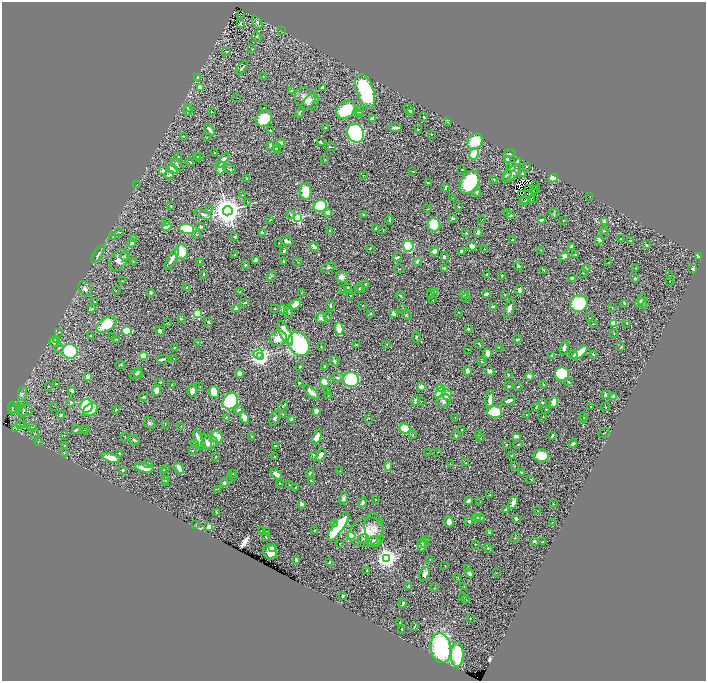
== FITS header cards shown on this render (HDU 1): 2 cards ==
NAXIS1  =                 1408
NAXIS2  =                 1357

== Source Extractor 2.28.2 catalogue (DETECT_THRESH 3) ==
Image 1408 x 1357 px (HDU 1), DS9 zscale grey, zoomed out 1/2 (1 PNG px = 2 x 2 image px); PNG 708 x 683 px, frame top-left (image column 1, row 1357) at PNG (2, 2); each listed source drawn as its Kron ellipse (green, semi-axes under 4 px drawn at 4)
Background 0.884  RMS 0.029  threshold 0.0866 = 3 sigma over >= 5 px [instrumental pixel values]
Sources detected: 632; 54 cannot appear on this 1/2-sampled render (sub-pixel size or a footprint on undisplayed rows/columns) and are neither listed nor drawn; of the other 578, the 500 brightest by FLUX_AUTO listed and drawn (78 fainter detections omitted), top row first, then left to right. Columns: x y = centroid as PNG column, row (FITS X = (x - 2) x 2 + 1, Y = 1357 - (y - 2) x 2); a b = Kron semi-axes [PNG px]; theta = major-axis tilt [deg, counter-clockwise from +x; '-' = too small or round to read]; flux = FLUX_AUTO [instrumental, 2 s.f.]
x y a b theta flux
241 14 2 1 - 6.6
257 22 7 4 -56 13
240 24 2 2 - 56
281 31 2 2 - 2.1
257 37 5 3 - 6.5
252 49 4 2 - 3.1
226 51 4 2 - 4.5
242 68 7 3 50 11
263 76 2 2 - 2.4
197 77 4 3 - 11
201 87 4 3 - 49
323 87 3 2 - 27
291 90 3 3 - 6.4
365 91 18 8 -70 660
237 98 2 1 - 5.1
306 98 12 10 -31 59
309 102 9 5 49 21
187 107 3 3 - 3.8
264 107 2 1 - 2.4
409 109 6 3 -46 15
188 110 5 3 - 9.2
346 110 11 7 34 310
359 111 5 4 - 21
211 112 2 2 - 3.7
411 112 3 2 - 3.9
299 113 6 2 57 5.2
360 115 3 3 - 22
424 117 2 2 - 8.3
264 118 9 7 42 180
373 118 2 2 - 43
447 122 3 2 - 3.6
326 128 3 2 - 4.1
395 128 7 2 1 24
418 129 2 2 - 3.8
210 130 6 2 -49 17
270 130 2 2 - 4.8
356 133 9 8 - 1200
431 134 2 2 - 5.8
183 136 3 1 - 4.4
207 137 3 2 - 2.5
475 141 8 7 - 190
320 142 3 2 - 10
280 143 4 3 - 23
270 146 3 3 - 16
330 147 5 2 - 4.8
277 148 4 3 - 5.8
277 150 3 2 - 5
214 152 2 2 - 3.1
510 153 6 3 10 11
474 154 6 4 63 290
179 156 3 3 - 5.6
197 156 3 2 - 2.8
200 156 3 3 - 2.5
325 159 3 2 - 3.1
508 159 3 3 - 27
222 160 9 4 49 37
190 162 4 2 - 4.3
518 162 3 3 - 27
177 165 7 4 -42 9.9
511 167 5 4 - 13
526 167 3 2 - 3.8
221 168 6 4 69 130
173 169 5 4 - 55
230 169 7 3 -26 8.1
462 169 2 2 - 2.9
163 171 3 3 - 23
413 171 3 2 - 3.1
512 173 11 5 47 31
523 173 3 3 - 5.4
169 175 5 3 - 9.4
363 175 2 2 - 2.3
507 175 6 3 60 5.7
553 178 5 3 - 120
247 179 3 3 - 6.2
494 179 3 2 - 5.3
470 182 12 8 57 400
428 183 4 2 - 5.9
137 184 3 2 - 2.1
536 186 2 1 - 2.9
445 188 4 2 - 11
529 188 3 1 - 2.7
534 189 2 2 - 4.4
536 189 2 1 - 2.6
305 191 8 6 -89 150
477 192 4 3 - 9.4
522 194 2 1 - 3.4
242 195 2 2 - 3.4
590 196 2 1 - 2.2
453 198 3 1 - 2.2
533 198 2 1 - 3.1
524 199 2 1 - 6.9
531 199 2 1 - 4.9
248 202 3 2 - 3.3
524 202 3 2 - 6
171 206 2 2 - 4.6
320 206 7 6 - 580
459 207 2 2 - 6.2
428 209 2 1 - 2.4
209 210 3 2 - 2.2
228 211 5 5 - 12000
328 213 4 3 - 48
508 213 2 2 - 2.5
554 213 5 2 - 3.9
203 214 9 4 -19 15
291 214 4 3 - 6.2
363 214 4 2 - 5.8
510 215 4 3 - 15
298 218 3 3 - 970
453 218 4 3 - 6.8
270 220 3 2 - 3.3
390 220 4 2 - 13
481 220 2 1 - 2.7
541 220 3 3 - 16
166 221 4 3 - 3.6
564 221 3 1 - 4.3
604 222 3 3 - 39
434 225 6 6 - 270
167 226 4 3 - 91
201 227 4 3 - 9.4
375 228 2 2 - 8.7
187 229 7 5 -10 340
383 229 2 2 - 2.3
330 230 3 2 - 4.4
604 231 4 2 - 3.3
119 232 4 2 - 3.6
478 232 4 3 - 23
262 233 3 3 - 16
466 233 3 2 - 2.1
196 235 4 3 - 4.7
113 237 3 2 - 2.3
235 237 3 2 - 10
134 238 4 3 - 24
512 239 2 2 - 6.2
621 239 3 2 - 3.3
599 240 5 3 - 30
287 241 6 3 -18 18
631 241 2 2 - 5.3
132 243 4 3 - 19
279 243 2 1 - 2.4
646 245 2 2 - 9.4
408 246 5 5 - 550
472 246 5 4 - 23
571 246 3 2 - 15
314 247 5 3 - 36
370 248 3 2 - 7.1
484 249 2 2 - 2.9
540 250 2 2 - 2.9
284 251 4 2 - 8.9
434 251 5 3 - 36
462 251 3 2 - 18
181 252 7 6 - 140
98 254 10 3 55 14
575 254 2 2 - 4.5
234 255 2 2 - 3.2
125 256 5 4 - 11
564 256 5 3 - 42
698 256 3 3 - 47
444 257 3 2 - 20
397 258 5 2 - 17
172 259 13 3 60 42
119 260 11 8 58 40
255 260 4 3 - 14
199 261 3 2 - 5.7
418 261 3 3 - 22
133 262 3 2 - 3.3
283 262 4 2 - 5.3
298 262 4 2 - 4.3
609 263 3 2 - 2.7
245 265 4 2 - 6.4
518 266 5 3 - 11
328 268 8 3 22 11
444 268 2 2 - 12
636 268 3 2 - 3.1
693 268 3 3 - 9
399 269 5 3 - 5.4
587 269 4 3 - 4
544 270 4 2 - 3.4
583 273 2 2 - 2.2
203 274 3 2 - 4.5
487 274 3 3 - 4.6
670 275 2 1 - 26
271 276 6 3 61 8.4
502 276 3 2 - 6.1
342 277 6 5 - 34
572 278 3 2 - 9.8
635 278 4 3 - 8.8
123 281 2 2 - 2.9
670 281 2 1 - 2.3
365 284 2 2 - 4.5
348 287 3 2 - 6.2
187 288 3 3 - 21
359 288 4 2 - 4.6
85 289 8 6 -58 24
342 289 3 2 - 3.2
361 289 4 3 - 5.2
116 290 3 2 - 2.3
519 290 5 3 - 22
435 291 3 3 - 4.3
150 292 3 2 - 11
240 292 3 1 - 3.2
301 293 3 2 - 2.5
431 294 5 2 - 13
464 294 4 3 - 10
486 294 3 2 - 35
351 295 2 2 - 2.9
400 295 5 3 - 6.7
505 295 3 2 - 2.5
465 298 3 2 - 3.1
433 300 2 2 - 2.4
640 300 8 3 59 10
95 301 3 3 - 3.4
244 303 4 2 - 6.6
579 303 9 8 - 440
624 303 3 3 - 4.8
643 303 5 3 - 12
295 305 6 4 33 97
363 305 2 2 - 3.4
330 306 5 2 - 8.6
493 307 3 2 - 28
403 308 3 2 - 2.4
509 308 10 4 71 28
612 308 3 2 - 3
92 309 3 3 - 9.8
236 309 2 2 - 94
275 309 2 2 - 3
283 310 5 4 - 11
289 311 6 3 -85 7
458 312 2 1 - 2.7
197 314 3 3 - 640
371 314 3 2 - 4.7
394 314 4 3 - 34
407 315 5 3 - 5.1
328 317 2 2 - 2.4
321 318 5 5 - 20
590 318 2 2 - 4.7
181 319 3 3 - 8.2
168 322 3 2 - 2.2
208 322 4 2 - 7.7
614 323 4 3 - 150
627 323 3 1 - 2.4
106 324 11 6 34 210
593 324 3 1 - 2.2
339 329 6 3 -80 120
468 329 3 3 - 8.8
127 331 5 4 - 180
160 331 5 4 - 15
59 332 3 2 - 2.6
285 333 13 5 -64 160
614 334 2 2 - 3.8
91 335 3 3 - 4.8
113 336 3 2 - 3.6
416 337 5 4 - 8.4
278 338 9 7 17 67
56 339 4 4 - 29
116 339 2 2 - 4.3
517 339 5 3 - 7.3
54 342 5 4 - 9.6
197 342 2 2 - 3.3
299 344 13 10 -58 740
356 344 2 2 - 4.5
387 344 3 3 - 5
479 344 4 2 - 5.5
321 346 3 1 - 3.2
499 347 3 2 - 3.2
564 347 7 3 75 31
621 347 3 2 - 4.6
59 348 5 4 - 11
174 348 3 2 - 13
468 349 2 2 - 3.5
70 351 8 7 - 420
487 353 5 4 - 42
580 353 9 4 40 130
258 354 5 4 - 590
593 354 4 3 - 10
552 355 3 2 - 3.2
573 355 4 3 - 14
143 356 4 3 - 100
260 357 4 3 - 3400
163 359 6 2 12 14
174 359 3 2 - 4.3
334 361 5 3 - 10
481 362 4 3 - 4.9
120 365 4 2 - 3.3
324 366 2 2 - 4.3
300 367 2 2 - 5.7
467 371 5 3 - 21
490 371 5 4 - 25
136 373 7 3 41 34
240 373 4 3 - 25
139 374 4 3 - 11
562 374 7 7 - 270
508 375 3 2 - 4.9
529 376 4 4 - 28
88 377 4 3 - 51
337 377 6 3 -8 16
351 379 8 7 - 430
160 382 2 2 - 7
325 382 5 4 - 230
569 382 4 3 - 4.3
299 383 3 2 - 6.7
56 384 2 2 - 3.2
172 384 3 2 - 2.8
544 384 3 2 - 3.9
48 386 3 2 - 2.6
509 386 3 3 - 7.9
518 386 4 3 - 5.9
200 387 4 2 - 3.6
421 387 3 3 - 39
441 389 3 3 - 420
72 390 3 2 - 22
157 390 5 4 - 48
192 391 6 4 84 29
327 391 4 2 - 4.7
214 392 6 5 - 140
311 392 9 4 -43 36
440 392 6 4 38 190
22 394 7 4 79 14
447 395 6 4 -68 100
605 395 4 2 - 15
328 396 2 2 - 2.4
614 396 3 2 - 34
144 397 4 3 - 7.4
490 399 9 3 82 56
230 401 8 7 - 530
415 401 5 3 - 20
443 401 8 6 37 21
509 401 7 4 20 25
71 402 4 3 - 9.8
421 402 2 1 - 2.5
542 402 4 3 - 10
554 402 6 4 85 47
21 404 2 2 - 3.4
283 405 5 1 - 3.8
53 406 2 1 - 4
87 406 6 6 - 350
591 406 3 2 - 5.3
536 407 3 2 - 4.4
606 407 4 2 - 3.4
12 408 6 3 -83 7.5
15 409 5 3 - 8.8
116 409 2 2 - 3.7
25 410 7 6 - 24
91 410 8 5 33 81
239 410 5 3 - 7.9
546 410 3 2 - 3.8
316 411 3 2 - 66
23 412 5 2 - 8.2
494 412 8 6 -9 240
283 414 4 2 - 4.6
61 415 4 3 - 9
527 415 2 2 - 3.3
226 417 4 3 - 5.3
543 417 3 2 - 3.5
584 417 3 2 - 4.4
244 418 6 4 -65 61
275 418 8 4 67 19
369 418 4 2 - 2.7
455 418 2 1 - 2.2
291 419 3 3 - 36
584 419 2 2 - 3.1
149 423 6 5 - 13
21 424 4 2 - 5
24 424 2 1 - 13
165 425 3 2 - 2.1
181 426 2 1 - 3.1
32 427 4 3 - 7.2
16 428 3 2 - 2.8
405 428 5 5 - 140
461 429 2 1 - 3
76 430 4 2 - 24
83 430 3 2 - 3.2
85 430 3 2 - 3.4
34 433 3 2 - 2.4
604 433 6 2 33 3.4
479 434 3 1 - 2.6
413 435 4 3 - 4.4
552 435 4 2 - 11
64 436 3 2 - 2.8
252 436 3 2 - 3.8
455 436 4 2 - 5.3
516 436 2 2 - 61
125 437 4 2 - 4.1
217 437 7 5 -40 120
317 437 8 4 64 56
480 437 3 3 - 4.5
134 440 6 3 -29 12
199 440 11 3 -71 78
38 441 3 2 - 2.7
207 442 9 3 -66 19
195 443 2 2 - 8.9
209 443 8 7 - 39
507 444 2 2 - 8.3
518 444 5 2 - 4.3
573 444 4 3 - 15
65 446 3 2 - 3.3
275 446 3 2 - 4.9
192 451 4 3 - 5.7
438 452 2 2 - 3.3
64 453 4 4 - 6.2
119 453 2 2 - 6.2
427 453 3 2 - 2.2
314 455 3 2 - 21
321 455 6 4 61 47
512 455 3 2 - 3.4
216 456 2 2 - 2.4
275 456 2 1 - 2.7
541 456 7 6 - 190
111 458 9 4 -18 90
148 463 5 3 - 17
465 463 3 2 - 2.2
450 464 4 1 - 3
388 466 4 3 - 35
514 466 3 2 - 3.1
144 468 9 3 -11 140
179 468 6 3 -54 53
165 469 3 2 - 6.1
123 470 2 2 - 8.8
163 471 2 2 - 7.1
340 471 2 2 - 2.2
521 472 3 2 - 11
233 473 3 3 - 4.6
310 473 4 2 - 6.1
276 474 6 4 -37 28
233 477 3 2 - 3.7
165 479 3 2 - 25
531 479 4 2 - 3
311 481 3 2 - 7
165 483 3 2 - 3.3
224 483 4 3 - 13
279 483 2 2 - 3
289 485 2 1 - 2.4
295 488 3 2 - 5.3
218 489 3 2 - 3.5
490 495 2 2 - 2.7
343 498 6 4 73 16
376 499 2 1 - 2.4
469 501 3 3 - 35
363 502 5 3 - 13
480 502 2 2 - 2.2
513 503 7 3 68 48
301 504 3 3 - 20
553 504 2 2 - 2.7
506 509 4 3 - 11
538 511 2 2 - 2.3
216 512 3 2 - 7.5
477 517 3 2 - 4.3
480 518 5 2 - 17
516 519 4 2 - 11
469 521 3 3 - 7.9
449 522 5 4 - 33
334 523 4 3 - 14
552 523 2 2 - 2.1
196 525 2 2 - 2.8
338 526 17 5 54 360
209 527 4 4 - 32
374 529 17 9 -80 54
315 530 3 2 - 5.1
261 531 4 2 - 3.9
266 532 2 1 - 2.8
366 532 18 14 25 130
489 532 2 2 - 5.3
265 536 2 2 - 4.4
351 536 4 4 - 180
515 538 5 3 - 4.5
363 539 6 4 36 8.2
426 540 2 2 - 3
534 541 3 2 - 15
374 542 7 5 17 35
542 542 3 2 - 5
340 543 2 2 - 3.3
424 543 4 4 - 6.6
475 544 2 2 - 4.9
422 545 6 4 -84 16
272 548 4 3 - 8.4
488 548 5 3 - 10
270 552 8 6 -68 84
386 558 4 4 - 4200
430 559 2 1 - 3
297 561 3 2 - 15
330 563 3 3 - 31
445 566 2 2 - 3.8
468 569 3 2 - 6.8
367 570 2 2 - 6.1
470 573 4 3 - 27
496 573 4 2 - 3.2
425 574 7 4 71 40
458 577 3 2 - 3.3
409 586 3 2 - 24
464 586 2 2 - 6.3
434 588 4 3 - 4.8
342 596 3 2 - 9
462 596 3 2 - 3
465 599 4 2 - 5.4
403 603 5 3 - 10
470 619 3 1 - 2.4
399 623 2 2 - 3.8
414 626 2 1 - 5.1
402 629 2 1 - 3.3
441 648 15 10 -82 760
457 655 12 6 89 430
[78 fainter detections neither listed nor drawn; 54 sub-pixel or undisplayed-footprint detections neither listed nor drawn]